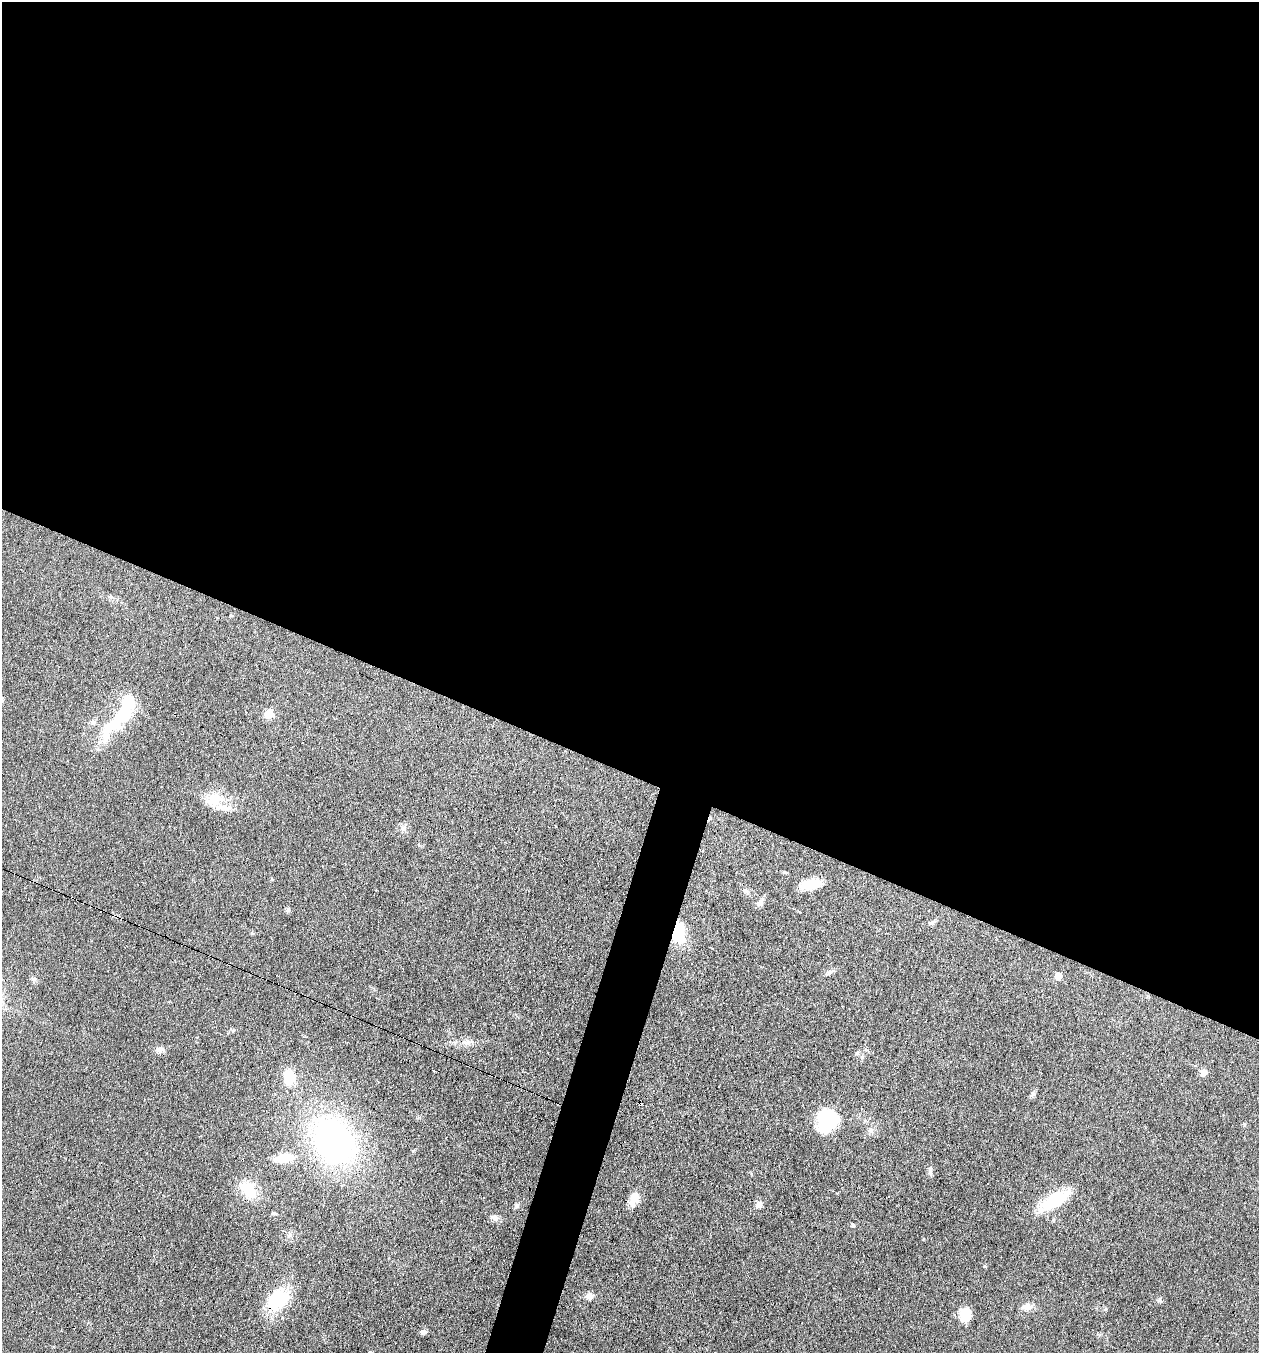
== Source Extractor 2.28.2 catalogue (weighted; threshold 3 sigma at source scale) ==
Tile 3 of 4 x 4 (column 3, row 1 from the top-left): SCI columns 2646-3902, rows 4055-5405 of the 5421 x 5405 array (HDU 1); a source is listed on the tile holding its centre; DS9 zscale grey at full resolution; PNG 1261 x 1355 px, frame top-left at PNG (2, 2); no overlay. Shown black and unused: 59% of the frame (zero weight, under 5 of 9 exposures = <1% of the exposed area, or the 3 px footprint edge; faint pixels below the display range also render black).
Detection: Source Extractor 2.28.2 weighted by HDU 2 'WHT'; one run over the whole footprint, this tile lists its part. Background 0.0906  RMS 0.0047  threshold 0.0194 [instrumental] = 3 sigma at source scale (4.09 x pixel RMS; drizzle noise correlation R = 1.36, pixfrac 0.8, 0.05/0.05 arcsec/px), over >= 5 px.
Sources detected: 60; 2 inside a brighter object's white glare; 14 cosmic-ray / hot-pixel residue — not listed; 2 inside a brighter listed object's ellipse — not listed separately; the other 42 listed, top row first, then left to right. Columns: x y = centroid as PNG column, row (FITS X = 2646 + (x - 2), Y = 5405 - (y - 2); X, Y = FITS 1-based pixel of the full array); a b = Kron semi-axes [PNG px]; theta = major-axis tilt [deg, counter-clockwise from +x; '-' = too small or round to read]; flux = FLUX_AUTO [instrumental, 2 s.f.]
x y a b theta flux
231 615 5 3 - 0.37
2 699 6 4 85 0.6
122 714 74 18 52 29
269 714 6 5 - 14
93 722 8 7 - 1.4
215 799 22 16 17 11
403 828 7 6 - 1.3
811 884 23 11 14 8.1
760 902 14 7 51 1.8
287 910 8 4 81 0.77
933 922 11 4 27 1
678 934 23 13 88 15
830 972 8 6 16 1.3
1059 975 5 5 - 5.2
33 979 10 5 -34 1
467 1042 13 7 -4 2.6
160 1050 11 8 19 2.1
857 1053 7 4 45 0.69
1203 1072 5 5 - 7.1
289 1077 16 12 -83 12
1033 1094 9 4 45 0.94
828 1117 29 19 75 22
1244 1124 5 5 - 0.49
870 1130 7 4 -89 1
334 1141 42 32 -58 150
284 1158 23 10 8 9.7
930 1170 14 5 84 1.3
248 1190 19 13 -50 14
888 1196 2 2 - 0.33
634 1199 19 10 75 4.5
1054 1200 42 14 31 18
759 1204 8 7 - 2.2
495 1218 11 7 -26 2.1
853 1225 5 5 - 0.73
290 1234 7 4 -90 0.93
589 1296 9 8 - 2.6
278 1300 20 15 40 32
1159 1300 6 6 - 0.87
1026 1307 15 9 10 3
1106 1309 5 5 - 0.61
965 1315 10 8 85 13
423 1332 7 5 15 1.5
Overlapping masked pixels (flux is a lower limit): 2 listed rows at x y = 678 934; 278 1300
Isophote crosses this tile's border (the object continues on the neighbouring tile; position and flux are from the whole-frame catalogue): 1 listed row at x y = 2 699
Unlisted compact peaks at least as high as the median listed source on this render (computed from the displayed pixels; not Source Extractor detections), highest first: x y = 984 1266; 923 1239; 233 1030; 252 933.